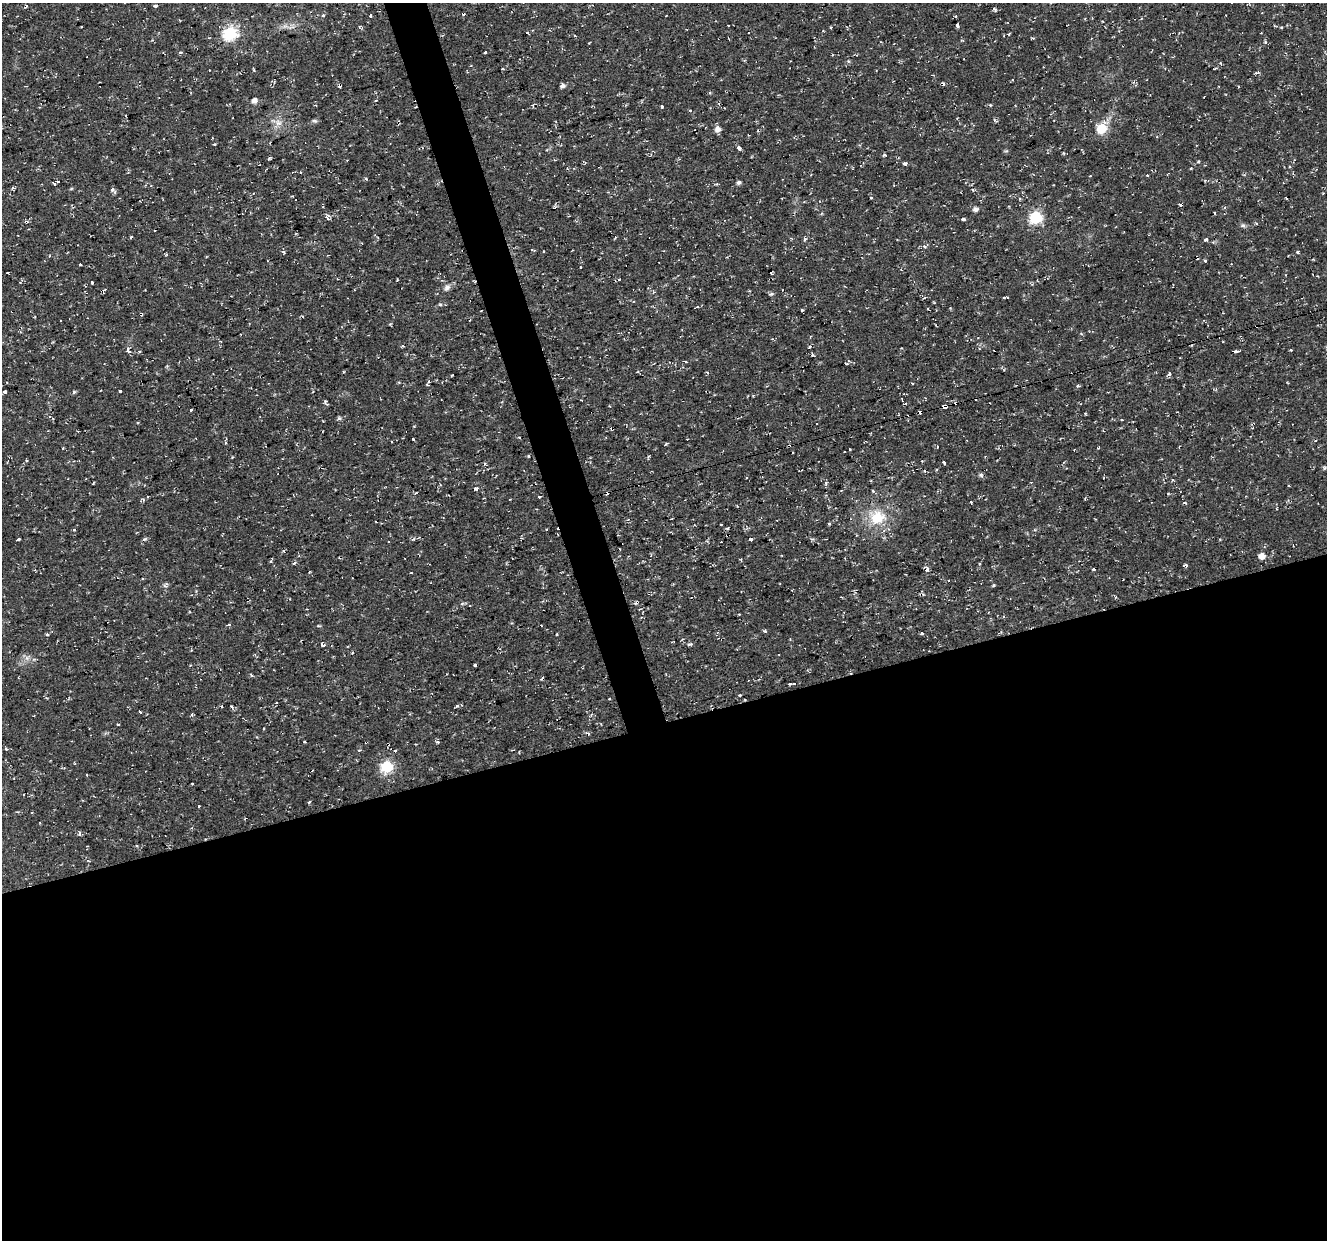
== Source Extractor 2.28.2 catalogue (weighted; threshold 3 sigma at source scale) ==
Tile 15 of 4 x 4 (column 3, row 4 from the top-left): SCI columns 2653-3977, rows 115-1352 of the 5303 x 5123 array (HDU 1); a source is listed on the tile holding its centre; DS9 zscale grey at full resolution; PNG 1329 x 1242 px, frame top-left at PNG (2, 3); no overlay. Shown black and unused: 44% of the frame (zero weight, under 2 of 3 exposures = <1% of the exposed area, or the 3 px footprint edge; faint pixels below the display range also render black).
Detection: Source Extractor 2.28.2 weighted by HDU 2 'WHT'; one run over the whole footprint, this tile lists its part. Background 0.0106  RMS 0.0031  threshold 0.0139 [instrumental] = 3 sigma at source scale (4.5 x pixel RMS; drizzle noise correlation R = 1.50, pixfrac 1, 0.0396/0.0396 arcsec/px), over >= 5 px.
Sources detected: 202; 40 cosmic-ray / hot-pixel residue — not listed; the other 162 listed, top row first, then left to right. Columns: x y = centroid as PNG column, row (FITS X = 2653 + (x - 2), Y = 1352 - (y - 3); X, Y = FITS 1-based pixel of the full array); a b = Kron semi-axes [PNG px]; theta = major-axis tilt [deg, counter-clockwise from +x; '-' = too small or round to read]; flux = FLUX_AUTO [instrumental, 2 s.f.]
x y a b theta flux
26 6 7 2 54 0.33
155 6 4 3 - 0.78
995 9 6 4 -49 0.45
463 13 4 3 - 3.1
323 15 4 4 - 0.83
370 15 3 3 - 1.6
666 16 3 2 - 0.22
956 17 3 3 - 0.57
1102 21 3 2 - 0.22
957 25 4 3 - 1.6
360 26 5 3 - 0.32
81 27 2 2 - 0.23
831 27 4 3 - 0.28
1281 27 4 3 - 0.44
230 33 7 6 - 51
527 33 3 3 - 0.52
1091 38 3 3 - 0.25
180 52 3 3 - 1.1
485 52 3 3 - 0.97
1221 63 4 3 - 0.34
210 70 3 2 - 0.19
254 70 4 2 - 0.41
943 84 4 3 - 1
340 85 3 3 - 4.6
562 86 6 5 - 0.92
710 92 3 3 - 0.61
254 100 6 5 - 1.5
376 100 4 2 - 0.27
990 105 4 4 - 0.36
662 106 4 3 - 0.35
691 111 3 3 - 0.85
315 121 8 5 -7 0.59
278 123 10 8 -37 2
1101 128 12 11 - 6.1
717 129 7 6 - 1.6
215 144 4 3 - 0.31
739 148 4 3 - 12
1063 153 5 3 - 0.32
885 155 7 3 -15 0.57
1198 162 5 3 - 0.32
905 164 4 3 - 2.1
1147 175 4 2 - 0.25
366 178 5 3 - 0.31
57 182 5 3 - 2
739 182 5 4 - 0.91
13 188 3 3 - 0.53
112 190 5 4 - 1.3
973 190 4 3 - 0.36
1323 193 4 3 - 0.23
871 198 3 3 - 1.2
976 209 7 6 - 1
1214 213 3 2 - 0.43
1036 217 6 6 - 41
328 218 6 4 -26 0.65
963 219 3 3 - 1.4
1243 225 7 5 -41 0.64
131 237 4 3 - 0.31
805 239 4 4 - 0.59
1206 240 4 3 - 1.4
925 246 10 4 28 0.75
544 251 3 2 - 0.44
1298 252 5 4 - 0.48
49 256 4 2 - 0.3
1205 261 3 3 - 0.4
80 264 3 3 - 0.51
7 272 3 2 - 0.28
1317 276 3 2 - 0.25
337 279 3 2 - 0.33
92 283 3 2 - 0.49
447 287 10 7 53 1.3
771 294 6 5 - 0.57
697 307 4 3 - 0.39
802 310 3 3 - 0.54
1081 333 5 3 - 0.3
402 346 4 3 - 0.4
809 347 5 3 - 0.47
1291 350 3 3 - 0.31
128 351 5 3 - 1.9
1234 351 5 3 - 2.9
813 355 5 4 - 0.42
685 362 4 3 - 0.36
343 372 3 3 - 0.32
708 373 4 3 - 0.31
1169 374 5 4 - 0.79
7 382 3 3 - 0.29
428 383 6 3 64 1.4
912 383 3 2 - 0.35
1078 386 4 3 - 0.79
120 391 3 3 - 0.77
5 392 3 3 - 3.3
74 392 6 4 44 0.46
326 402 6 3 -71 0.56
945 406 4 3 - 7.6
191 410 3 3 - 0.63
1085 413 4 3 - 0.27
339 418 6 5 - 0.58
1121 419 3 2 - 0.26
817 423 3 2 - 0.45
612 428 3 3 - 1.9
519 438 4 3 - 0.23
413 439 3 3 - 1.3
850 450 3 3 - 0.63
528 456 4 3 - 0.29
944 462 4 3 - 1.7
981 475 7 5 -46 0.61
746 477 3 2 - 0.42
1173 480 4 2 - 0.27
93 483 3 2 - 0.26
826 483 4 4 - 0.49
1289 486 3 2 - 0.23
476 488 4 3 - 2.3
873 491 4 3 - 1.2
539 497 3 3 - 1.3
1085 499 4 3 - 0.25
143 500 5 5 - 0.51
971 502 3 2 - 0.34
1185 503 5 3 - 0.33
877 517 23 20 6 10
721 524 3 3 - 0.66
829 524 3 3 - 0.79
728 528 5 3 - 0.37
546 529 3 2 - 0.36
413 539 5 4 - 0.48
751 539 3 3 - 1.4
1220 539 3 3 - 0.29
18 540 4 3 - 1.2
1262 556 6 6 - 2.1
340 557 3 3 - 0.7
271 561 5 3 - 0.42
294 563 6 3 36 0.43
1186 565 5 3 - 0.47
927 570 5 4 - 0.95
411 573 3 2 - 0.2
166 584 8 5 68 0.64
637 602 3 3 - 1.1
739 614 2 2 - 0.25
318 626 6 3 -6 0.34
765 631 5 4 - 0.48
922 633 3 3 - 2
47 634 4 4 - 0.42
689 644 8 3 12 0.57
323 645 5 3 - 1.1
352 653 4 3 - 0.3
27 658 8 6 45 1.2
475 665 3 3 - 4.9
251 675 5 3 - 0.43
790 684 3 3 - 0.39
609 699 3 2 - 0.44
232 706 4 3 - 0.59
457 706 3 3 - 0.87
140 712 4 3 - 1.1
118 724 3 2 - 0.66
388 744 3 3 - 0.56
6 749 4 3 - 0.45
395 751 4 3 - 0.75
387 766 6 6 - 32
87 775 3 2 - 0.25
192 783 3 2 - 0.26
309 802 4 3 - 0.37
199 806 3 2 - 0.69
40 823 2 2 - 0.23
79 834 6 4 85 0.54
Overlapping masked pixels (flux is a lower limit): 9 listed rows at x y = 463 13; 943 84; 340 85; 1234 351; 945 406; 612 428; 340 557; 637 602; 388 744
Unlisted compact peaks at least as high as the median listed source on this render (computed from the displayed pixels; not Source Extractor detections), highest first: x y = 1265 42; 440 304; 994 585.